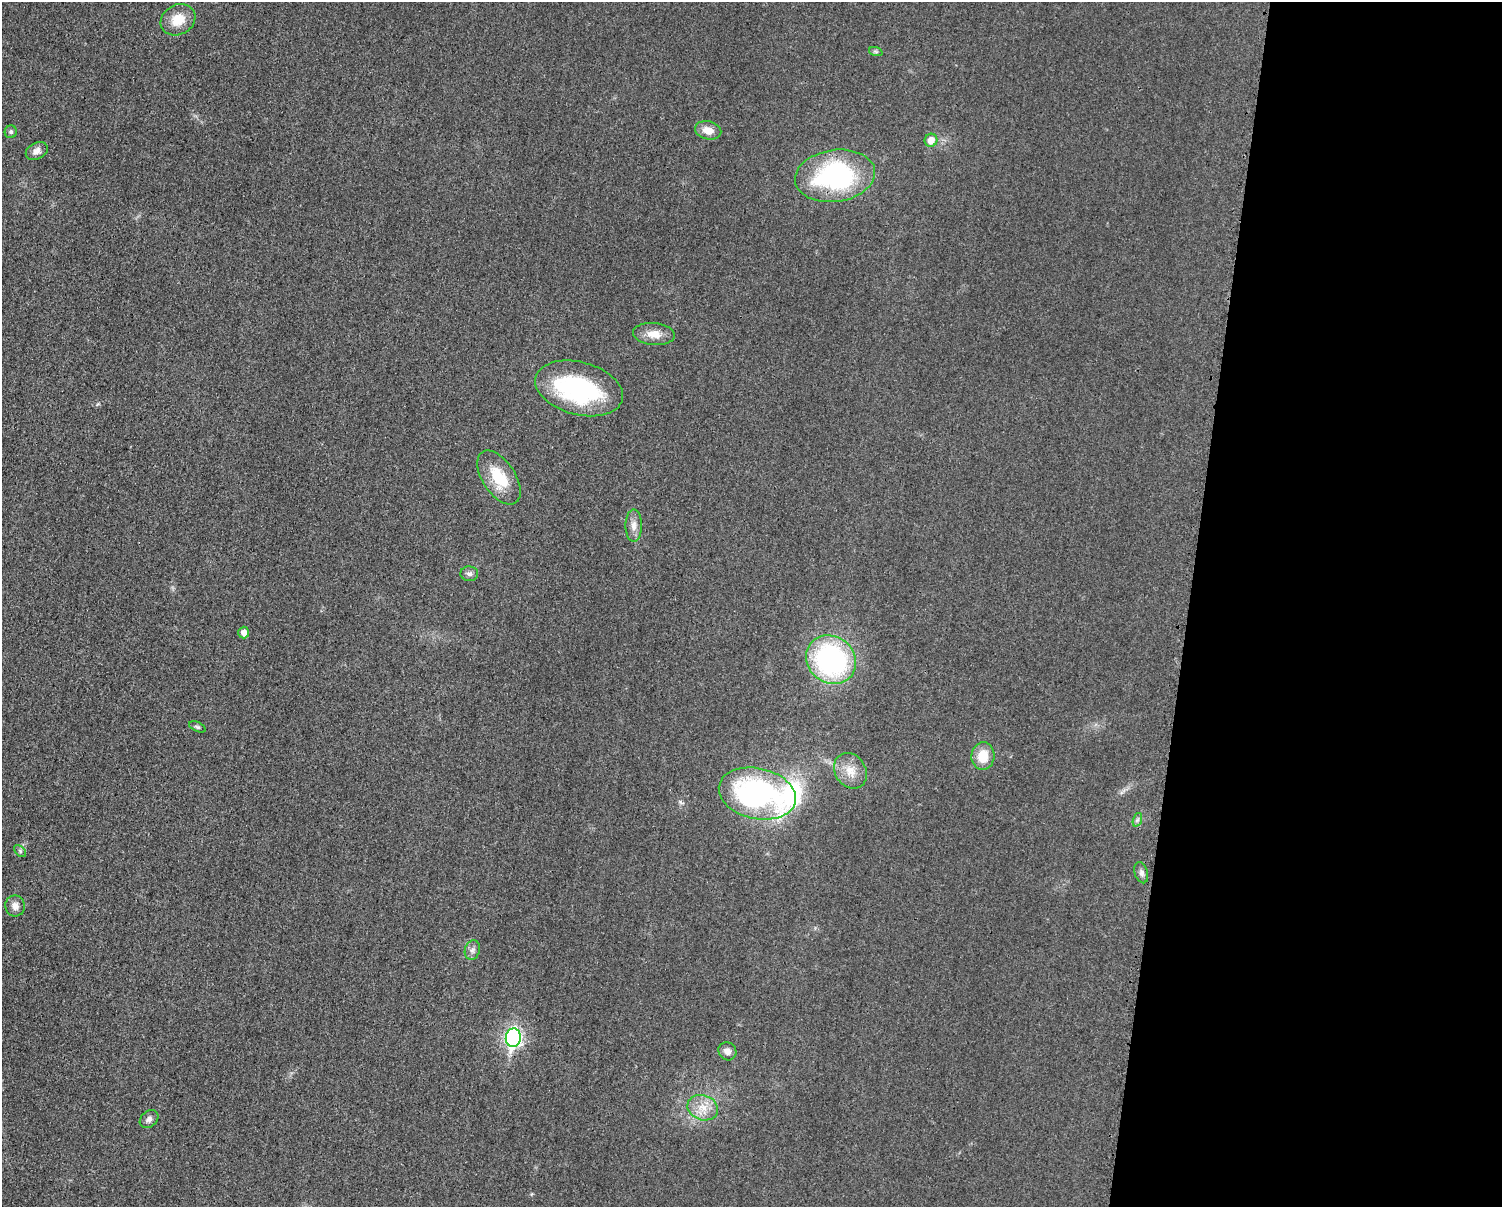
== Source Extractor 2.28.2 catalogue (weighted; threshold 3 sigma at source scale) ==
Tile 9 of 3 x 4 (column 3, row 3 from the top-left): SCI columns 3247-4746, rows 1216-2420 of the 4862 x 4841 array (HDU 1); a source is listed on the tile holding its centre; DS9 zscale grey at full resolution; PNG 1504 x 1209 px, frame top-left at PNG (2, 2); each listed source drawn as its Kron ellipse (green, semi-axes under 4 px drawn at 4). Shown black and unused: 21% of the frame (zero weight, under 3 of 4 exposures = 1% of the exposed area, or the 3 px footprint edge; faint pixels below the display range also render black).
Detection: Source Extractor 2.28.2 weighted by HDU 2 'WHT'; one run over the whole footprint, this tile lists its part. Background 0.029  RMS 0.0058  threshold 0.0262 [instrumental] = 3 sigma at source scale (4.5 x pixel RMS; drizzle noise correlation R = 1.50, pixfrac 1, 0.05/0.05 arcsec/px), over >= 5 px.
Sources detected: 29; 2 inside a brighter listed object's ellipse — not listed separately; the other 27 listed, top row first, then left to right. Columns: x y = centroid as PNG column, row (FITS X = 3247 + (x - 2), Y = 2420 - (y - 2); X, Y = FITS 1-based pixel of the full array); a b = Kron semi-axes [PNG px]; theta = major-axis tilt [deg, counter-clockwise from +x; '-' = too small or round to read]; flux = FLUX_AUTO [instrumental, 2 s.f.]
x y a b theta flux
178 20 18 15 30 11
876 52 7 4 -19 0.99
708 130 13 9 -13 6.5
11 132 6 6 - 1.3
931 140 6 6 - 5.6
37 151 11 8 29 3.4
835 176 40 26 8 92
654 334 21 11 -5 7.6
579 388 45 26 -15 71
499 478 30 16 -57 21
634 525 16 8 90 4.4
469 574 9 7 -3 2
244 632 6 5 - 3.7
831 660 26 23 -39 110
197 727 9 4 -24 1.2
983 756 14 11 84 11
850 771 19 15 -57 9
757 794 39 25 -13 130
1137 820 7 4 71 1.2
20 851 7 4 -46 1.1
1141 873 11 6 -74 2.1
15 906 10 10 - 3.6
472 950 10 7 74 2.4
513 1038 9 7 82 170
727 1051 9 8 - 3.6
703 1108 15 12 -20 8.7
149 1119 10 7 41 2.4